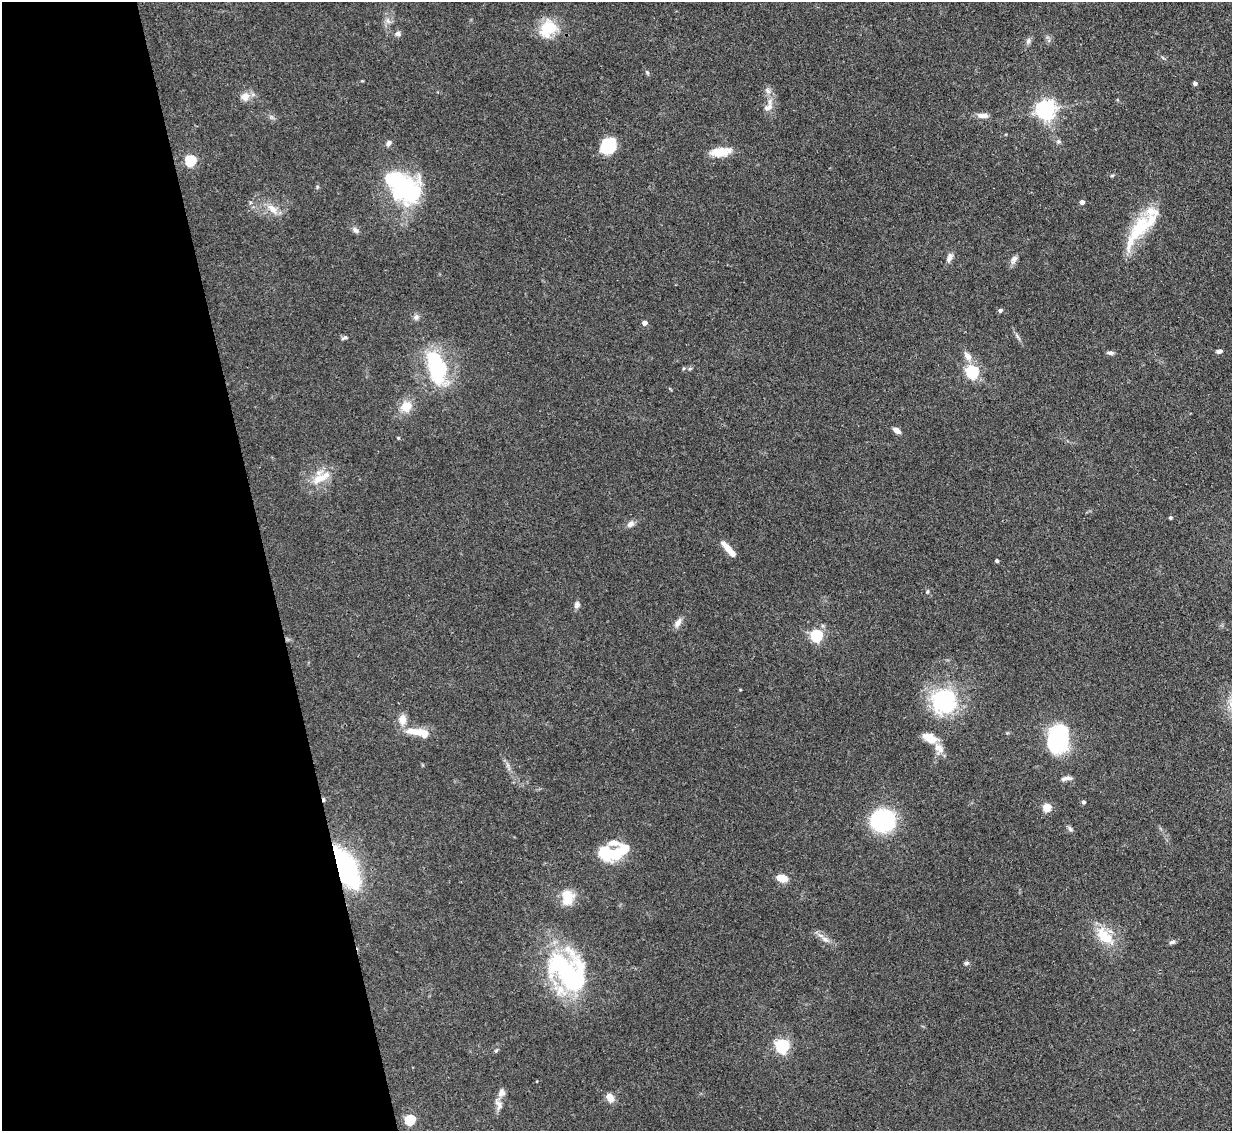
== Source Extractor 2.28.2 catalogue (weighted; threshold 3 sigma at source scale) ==
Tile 5 of 4 x 4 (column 1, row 2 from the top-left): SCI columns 84-1313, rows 2470-3598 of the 5083 x 5061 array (HDU 1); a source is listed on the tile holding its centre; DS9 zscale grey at full resolution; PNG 1234 x 1133 px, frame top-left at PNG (2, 2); no overlay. Shown black and unused: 22% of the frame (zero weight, under 3 of 4 exposures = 9% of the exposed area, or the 3 px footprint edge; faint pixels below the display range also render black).
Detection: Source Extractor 2.28.2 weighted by HDU 2 'WHT'; one run over the whole footprint, this tile lists its part. Background 0.124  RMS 0.0049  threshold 0.0222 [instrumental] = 3 sigma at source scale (4.5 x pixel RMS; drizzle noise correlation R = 1.50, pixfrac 1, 0.05/0.05 arcsec/px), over >= 5 px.
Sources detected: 79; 2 inside a brighter object's white glare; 1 cosmic-ray / hot-pixel residue — not listed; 6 inside a brighter listed object's ellipse — not listed separately; the other 70 listed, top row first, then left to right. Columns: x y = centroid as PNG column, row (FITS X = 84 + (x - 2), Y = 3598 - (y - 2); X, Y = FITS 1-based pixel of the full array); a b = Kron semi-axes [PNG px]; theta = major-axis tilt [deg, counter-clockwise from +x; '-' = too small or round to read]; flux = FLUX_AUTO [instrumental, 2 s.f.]
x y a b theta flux
388 21 10 5 -63 1.7
548 28 23 18 51 14
398 34 8 7 - 1.5
1028 41 9 6 79 1.4
647 72 7 4 -63 0.8
1195 83 4 4 - 1.7
768 90 10 6 -49 2
245 96 9 8 - 4.8
768 107 14 8 20 3.3
1045 110 7 6 - 260
983 115 11 6 -2 3.6
1059 141 7 5 -2 0.99
389 143 8 6 52 1.7
608 146 17 14 49 16
721 152 27 11 7 8.6
190 160 6 5 - 44
403 187 38 28 -37 58
1082 202 4 4 - 2.7
272 209 18 9 -44 5.2
1141 227 47 18 44 27
355 230 10 6 -39 1.7
949 258 13 7 66 2.2
1014 260 13 7 63 2.2
1000 310 5 5 - 1.2
416 317 8 7 - 1.7
644 323 4 4 - 2.9
1017 336 8 4 -54 1.1
345 338 8 5 20 1.1
1219 351 7 4 15 1.5
1110 353 9 4 -4 1.3
967 356 15 8 -57 3.5
437 367 39 19 -76 42
972 372 6 6 - 80
406 407 15 13 19 7.2
897 430 10 5 -34 2.5
398 438 4 4 - 0.54
320 478 24 11 23 8.9
1170 517 4 4 - 0.68
630 524 11 7 32 2.1
728 549 20 5 -48 6.8
997 561 4 3 - 1
577 605 8 7 - 2
678 623 14 7 62 2.6
816 635 5 5 - 61
944 701 31 31 - 41
402 720 13 9 88 4.8
411 731 17 9 -10 5.4
929 738 15 9 -24 8.2
1058 739 19 13 71 96
939 748 15 8 -43 4.5
1066 778 14 5 6 2
1084 802 5 4 - 0.75
1047 807 5 5 - 16
883 820 21 20 - 47
1070 829 8 6 -46 1.2
606 851 21 13 -39 22
345 867 31 14 -63 98
782 878 8 5 -16 10
567 898 17 12 -88 11
1104 936 29 16 -41 14
825 939 11 6 -30 2.4
1172 942 8 5 8 1.4
966 963 6 5 - 0.92
567 971 50 34 -48 81
782 1046 6 6 - 100
496 1051 5 5 - 0.67
501 1093 10 9 - 2.8
610 1098 10 7 -60 4.7
499 1104 15 8 -68 3.1
410 1120 5 5 - 33
Overlapping masked pixels (flux is a lower limit): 1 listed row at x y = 345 867
Unlisted compact peaks at least as high as the median listed source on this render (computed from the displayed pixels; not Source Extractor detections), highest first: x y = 927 592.